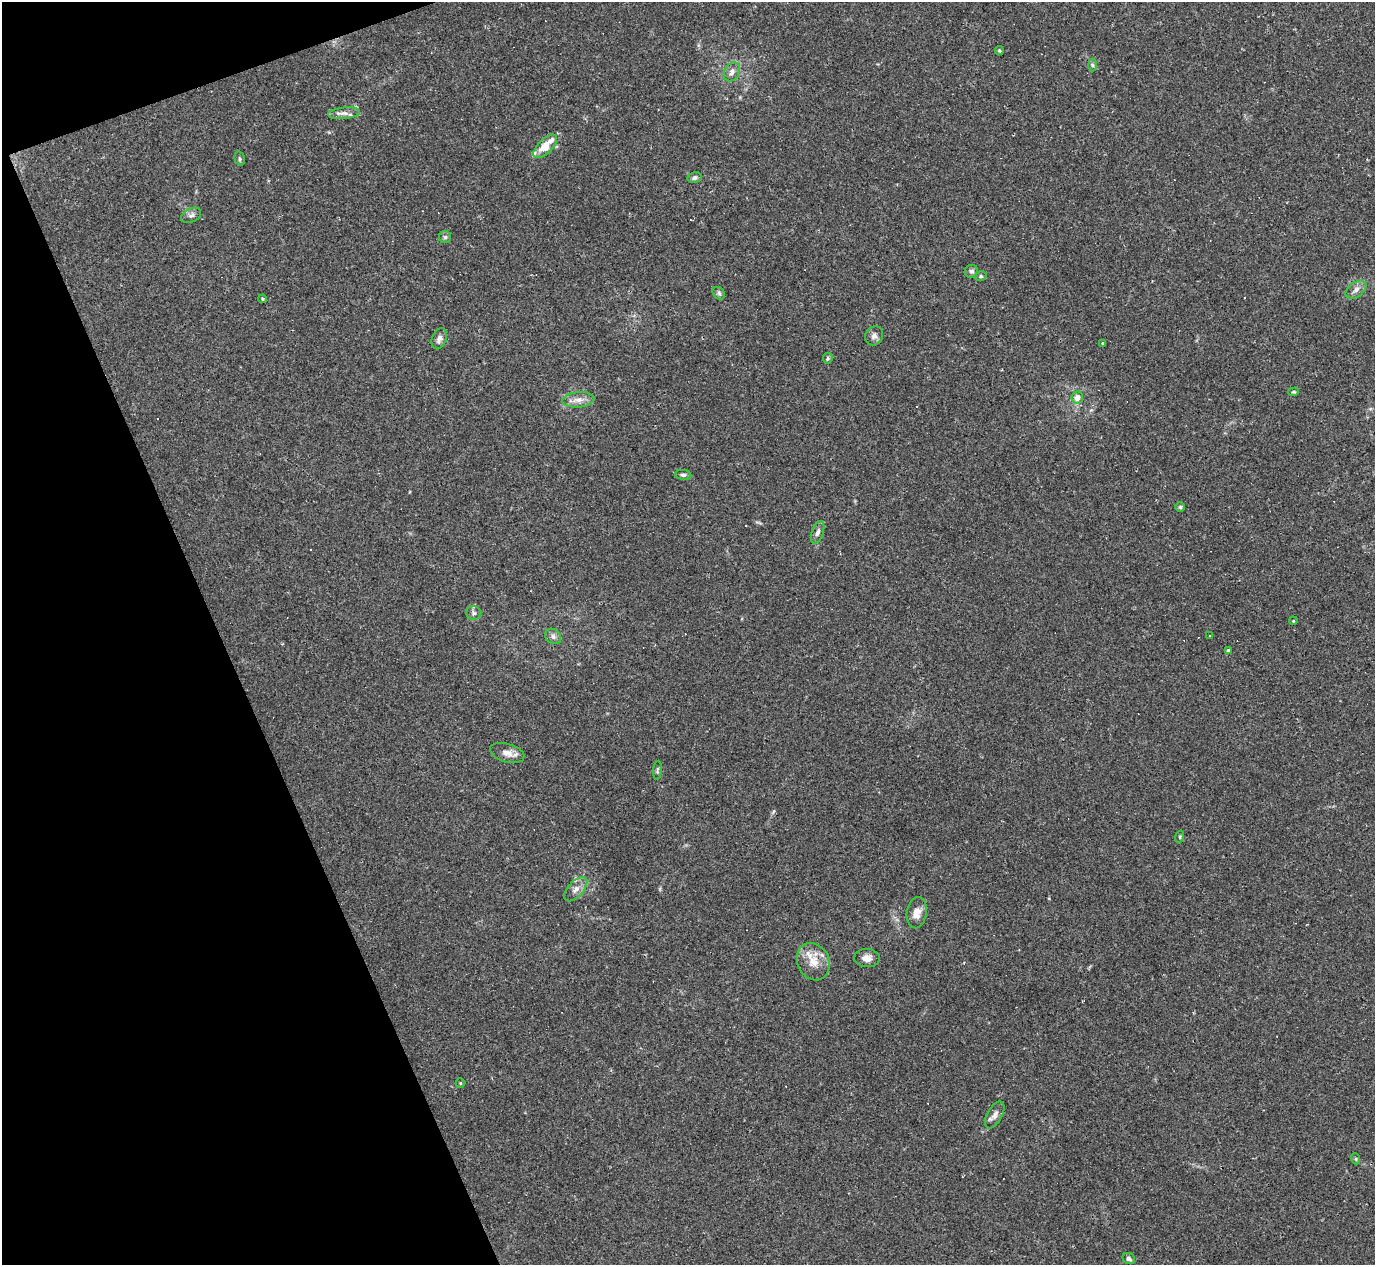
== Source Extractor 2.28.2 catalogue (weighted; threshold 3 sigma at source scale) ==
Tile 5 of 4 x 4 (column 1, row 2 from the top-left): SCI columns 1-1373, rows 2804-4066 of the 5491 x 5477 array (HDU 1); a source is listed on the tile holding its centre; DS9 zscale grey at full resolution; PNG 1377 x 1267 px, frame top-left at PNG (2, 2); each listed source drawn as its Kron ellipse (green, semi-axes under 4 px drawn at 4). Shown black and unused: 18% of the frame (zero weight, under 2 of 3 exposures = <1% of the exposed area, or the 3 px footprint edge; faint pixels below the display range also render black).
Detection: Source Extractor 2.28.2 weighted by HDU 2 'WHT'; one run over the whole footprint, this tile lists its part. Background 0.0643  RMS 0.0057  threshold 0.0256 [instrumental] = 3 sigma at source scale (4.5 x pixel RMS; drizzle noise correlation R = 1.50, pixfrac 1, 0.05/0.05 arcsec/px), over >= 5 px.
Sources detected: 53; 12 cosmic-ray / hot-pixel residue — neither listed nor drawn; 1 inside a brighter listed object's ellipse — not listed separately; the other 40 listed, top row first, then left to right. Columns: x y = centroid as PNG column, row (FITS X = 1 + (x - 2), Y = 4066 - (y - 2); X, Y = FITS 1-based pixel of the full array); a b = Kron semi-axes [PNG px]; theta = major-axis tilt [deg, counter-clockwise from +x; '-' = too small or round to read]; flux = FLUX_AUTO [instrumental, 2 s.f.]
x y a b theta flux
999 51 4 4 - 0.76
1092 65 6 4 -88 0.78
732 72 10 7 62 2.7
344 113 16 6 5 3.1
545 146 15 7 45 11
240 159 7 5 -74 1
695 178 7 5 15 1.5
191 215 11 6 27 2
445 237 6 6 - 1.1
971 271 7 6 - 1.7
981 276 6 4 10 0.97
1356 290 11 7 35 3.1
719 293 7 5 -46 1.1
262 299 4 3 - 0.67
874 336 10 9 - 2.5
439 339 11 7 68 2.5
1103 343 3 3 - 0.67
828 358 5 5 - 0.82
1294 392 5 4 - 0.71
1077 398 6 6 - 4
578 400 16 7 5 4.4
683 475 8 5 -7 1.4
1180 507 4 4 - 0.8
818 532 12 6 70 2.2
474 613 8 7 - 1.5
1293 621 4 3 - 0.44
553 636 8 7 - 2
1209 636 3 2 - 0.69
1229 651 4 4 - 1.8
507 753 17 9 -16 4.5
657 770 9 3 86 0.84
1180 837 6 4 72 0.71
576 889 15 7 47 3.9
917 913 15 10 81 5.6
867 958 13 9 -3 3.9
813 962 19 16 -64 9.1
460 1083 5 4 - 0.62
995 1115 15 7 61 2.9
1356 1159 5 3 - 0.69
1129 1259 6 5 - 1.6